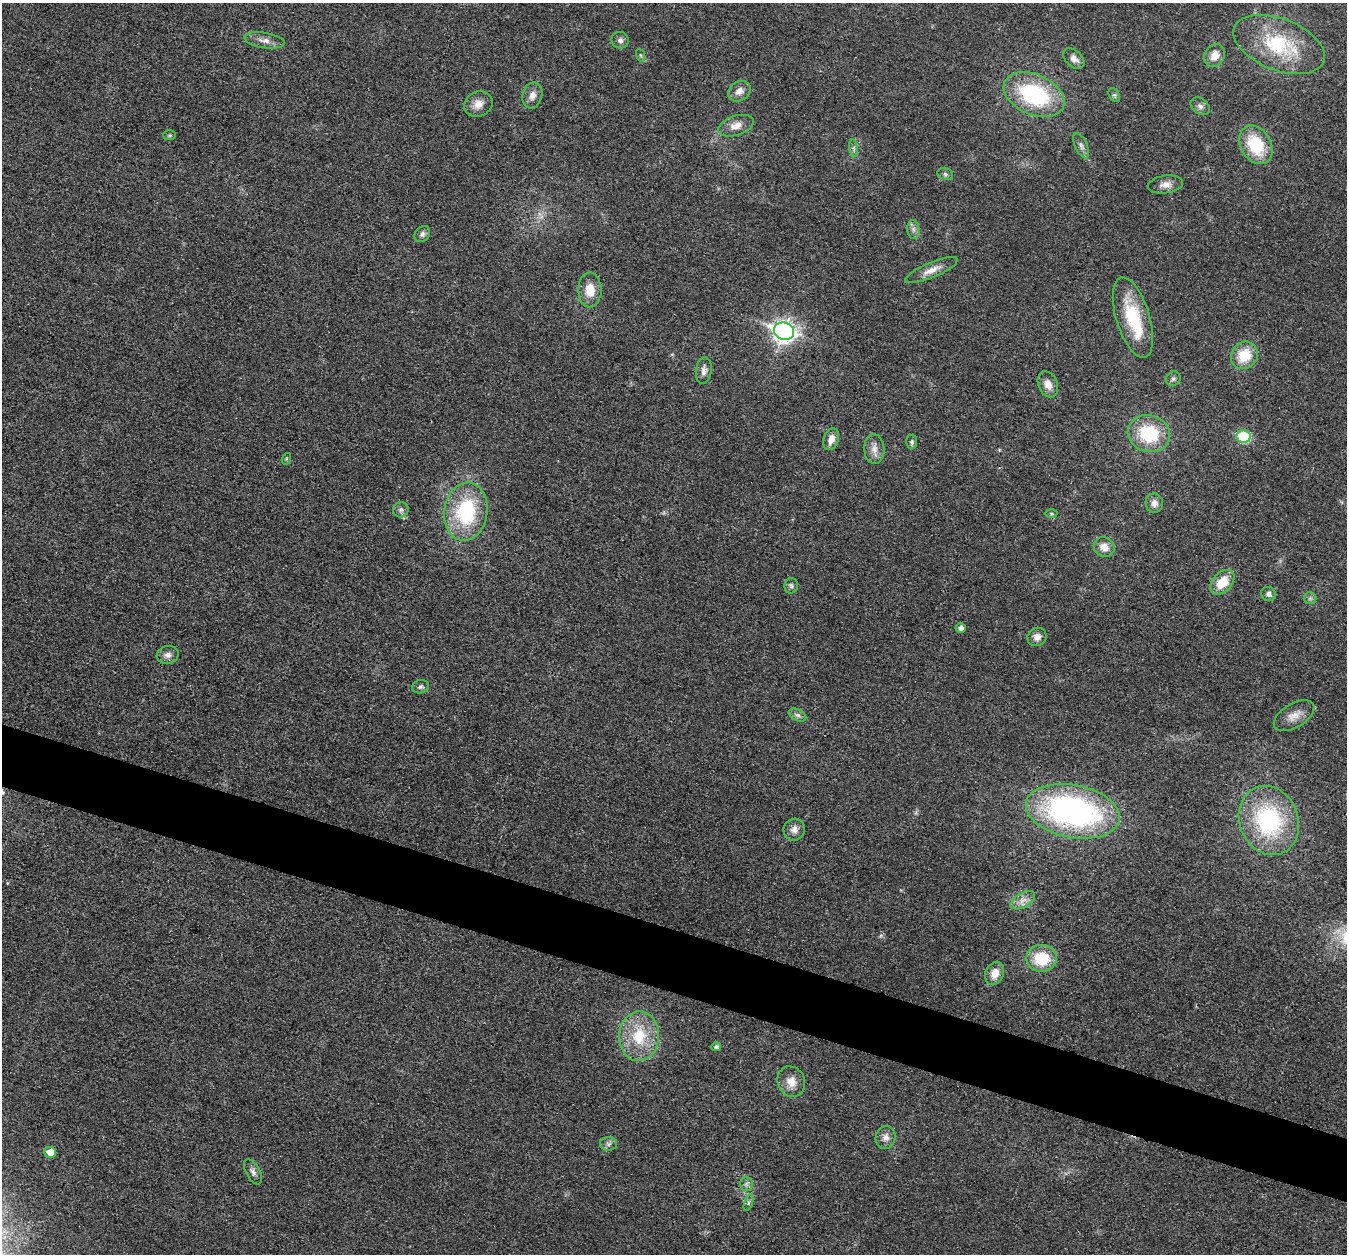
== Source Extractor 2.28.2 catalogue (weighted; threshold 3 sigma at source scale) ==
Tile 6 of 4 x 4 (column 2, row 2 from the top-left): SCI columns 1349-2693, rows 2639-3890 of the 5390 x 5407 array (HDU 1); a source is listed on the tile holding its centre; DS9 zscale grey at full resolution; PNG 1349 x 1256 px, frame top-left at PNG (2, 3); each listed source drawn as its Kron ellipse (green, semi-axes under 4 px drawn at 4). Shown black and unused: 5% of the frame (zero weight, under 3 of 4 exposures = <1% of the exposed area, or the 3 px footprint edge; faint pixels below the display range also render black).
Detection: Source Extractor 2.28.2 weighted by HDU 2 'WHT'; one run over the whole footprint, this tile lists its part. Background 0.0314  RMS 0.0049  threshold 0.0219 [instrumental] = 3 sigma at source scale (4.5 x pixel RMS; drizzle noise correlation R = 1.50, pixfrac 1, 0.05/0.05 arcsec/px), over >= 5 px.
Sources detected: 66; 1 inside a brighter listed object's ellipse — not listed separately; the other 65 listed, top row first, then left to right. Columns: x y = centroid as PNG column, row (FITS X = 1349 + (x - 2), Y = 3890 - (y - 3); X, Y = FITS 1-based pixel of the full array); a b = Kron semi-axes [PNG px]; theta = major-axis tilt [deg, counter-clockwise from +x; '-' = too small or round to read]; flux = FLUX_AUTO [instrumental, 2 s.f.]
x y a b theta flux
264 40 20 7 -9 3.7
620 40 8 8 - 1.9
1279 44 48 26 -21 33
640 55 6 4 -70 0.79
1215 56 12 10 59 5.3
1074 59 12 8 -43 3.3
739 91 12 9 35 3.8
532 95 13 9 75 3.6
1034 95 32 20 -23 50
1114 95 7 5 -61 0.87
478 104 15 12 29 4.9
1200 106 10 7 -40 2
736 126 18 9 17 5.1
170 135 6 5 - 0.74
1256 145 20 15 -59 23
1081 146 14 6 -66 2
854 148 9 4 -82 1.3
945 174 8 6 -18 1.1
1165 184 18 9 7 3.6
913 229 9 6 -84 1.8
422 234 9 7 49 1.6
931 270 28 7 23 5.3
590 290 17 11 90 8.7
1133 318 42 16 -73 27
784 331 10 8 -17 290
1244 355 14 13 - 13
704 371 13 8 83 2.8
1173 379 8 6 44 1.2
1048 384 13 9 -66 4.4
1149 434 21 18 -17 26
1244 436 7 6 - 33
831 439 11 7 72 4.2
912 442 7 5 87 1
874 449 14 10 -87 3.9
286 459 6 4 71 0.59
1154 503 10 8 -77 3
401 510 8 7 - 1.6
466 512 29 21 81 41
1051 514 6 4 -1 0.76
1104 547 10 9 - 5
1222 582 14 9 47 11
791 586 8 7 - 1.3
1269 594 7 7 - 1.9
1310 598 6 6 - 1.2
961 628 5 5 - 2.1
1037 637 10 9 - 3.1
168 655 11 8 11 2.8
421 687 8 6 12 1.4
798 715 9 6 -26 1.6
1294 716 22 12 31 5.9
1073 811 47 26 -11 150
1269 820 35 29 -68 60
794 830 11 10 - 3.5
1023 900 13 7 31 3.6
1042 958 15 13 1 19
995 973 12 9 66 5.7
639 1036 25 20 87 21
716 1047 5 4 - 1.4
791 1082 15 13 -65 6.1
886 1137 11 10 - 3
609 1144 8 6 0 1.6
50 1152 6 5 - 6.9
253 1172 14 7 -61 2.2
746 1184 7 6 - 1.5
748 1203 8 4 71 0.99